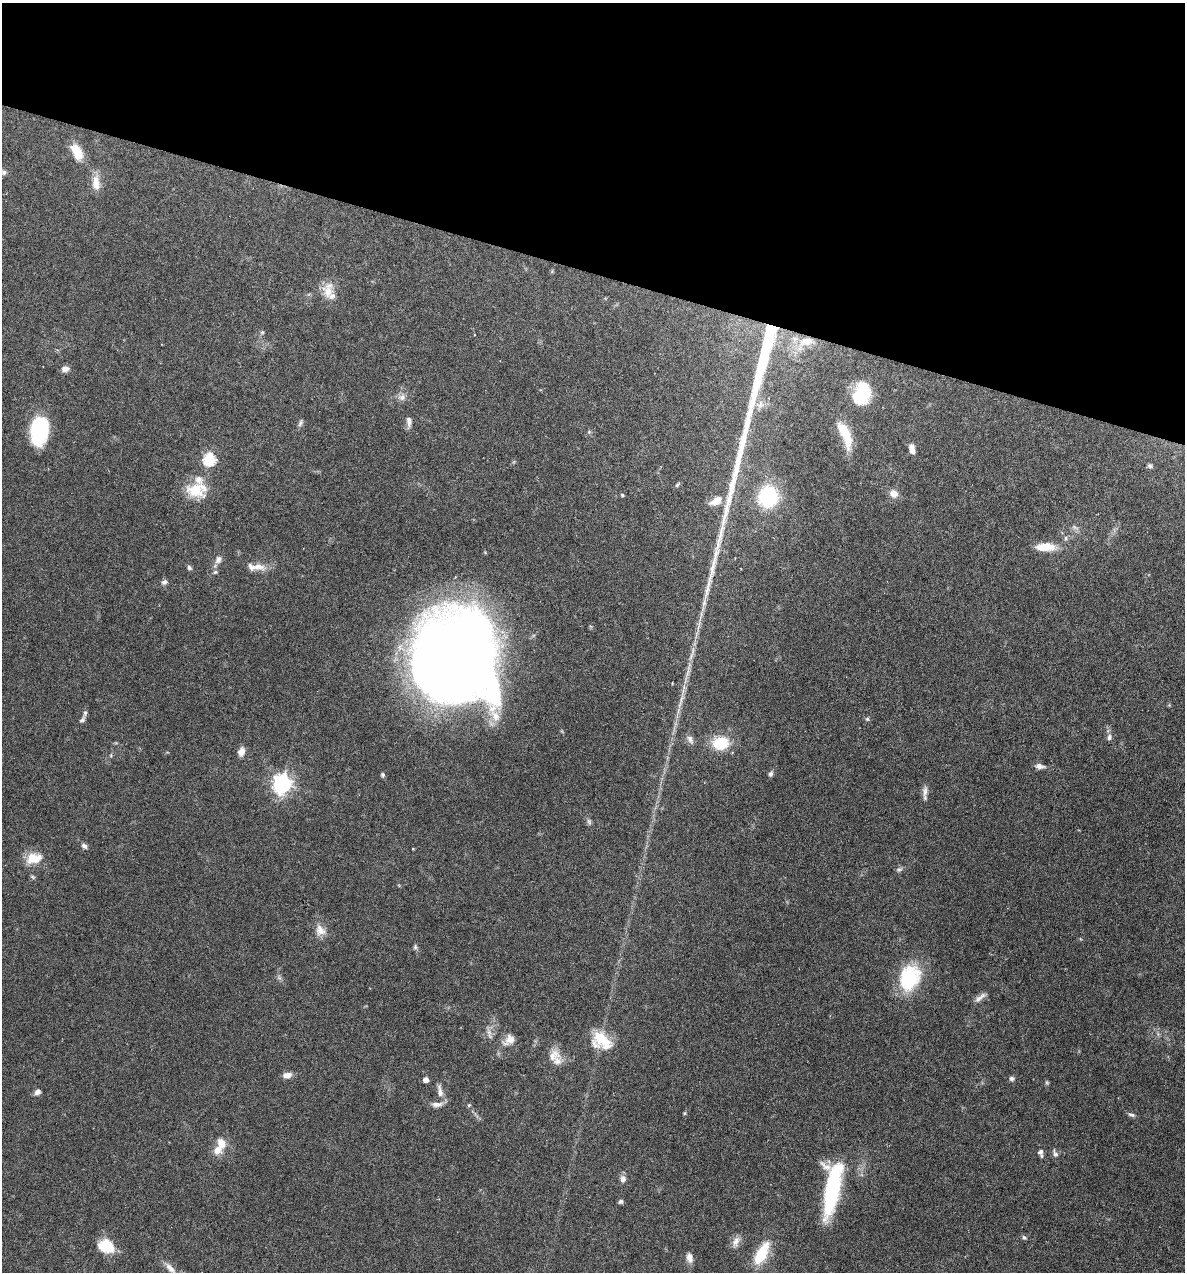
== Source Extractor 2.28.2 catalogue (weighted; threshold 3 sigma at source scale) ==
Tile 2 of 4 x 4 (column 2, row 1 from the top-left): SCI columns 1306-2488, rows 3810-5079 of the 5097 x 5080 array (HDU 1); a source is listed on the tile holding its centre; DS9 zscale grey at full resolution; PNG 1187 x 1274 px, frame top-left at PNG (2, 3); no overlay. Shown black and unused: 21% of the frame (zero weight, under 4 of 7 exposures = <1% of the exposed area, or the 3 px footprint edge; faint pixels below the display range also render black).
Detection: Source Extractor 2.28.2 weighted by HDU 2 'WHT'; one run over the whole footprint, this tile lists its part. Background 0.111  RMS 0.0036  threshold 0.0147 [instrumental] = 3 sigma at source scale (4.09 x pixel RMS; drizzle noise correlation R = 1.36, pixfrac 0.8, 0.05/0.05 arcsec/px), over >= 5 px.
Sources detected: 91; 1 long thin detection or spike segment (spike, bleed or trail) — not listed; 10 inside a brighter listed object's ellipse — not listed separately; the other 80 listed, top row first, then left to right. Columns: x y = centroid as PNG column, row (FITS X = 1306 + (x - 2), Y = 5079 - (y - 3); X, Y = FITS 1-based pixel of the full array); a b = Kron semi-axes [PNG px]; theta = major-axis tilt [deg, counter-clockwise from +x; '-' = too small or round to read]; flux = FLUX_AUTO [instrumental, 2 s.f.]
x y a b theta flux
77 152 19 10 -64 7
3 172 11 5 -44 1.1
96 183 21 10 -85 4
328 290 22 13 84 5.2
262 332 5 5 - 0.47
806 342 29 14 30 9
65 369 9 7 4 1.7
861 394 24 16 67 16
402 397 10 9 - 1.8
760 405 12 11 - 2.7
409 421 14 6 -87 1.7
300 423 11 5 68 0.85
39 430 26 14 85 36
589 432 5 5 - 0.46
845 434 33 10 -68 9.3
912 449 10 6 -77 2.4
209 459 6 6 - 35
1150 466 7 6 - 0.79
677 485 5 5 - 0.5
195 490 26 18 -20 9.1
893 493 11 9 -40 2.7
622 495 4 4 - 0.46
768 497 19 18 - 26
716 501 13 8 29 4.7
1075 527 11 5 -23 1
1065 538 7 6 - 0.78
1046 547 27 10 0 6.5
218 560 12 8 67 1.7
257 567 27 9 -12 3.5
189 568 6 5 - 0.8
215 572 6 5 - 0.58
164 582 8 6 23 1.1
455 656 70 64 -83 570
867 719 5 5 - 0.55
82 720 9 5 52 0.92
1109 737 8 6 64 1.1
690 739 13 7 -64 1.6
721 743 22 17 7 9.9
241 752 10 7 71 2.3
111 755 6 4 73 0.42
1039 766 12 7 -10 1.6
771 774 7 6 - 0.83
383 775 6 5 - 0.63
282 784 7 7 - 160
925 791 15 6 83 1.7
589 822 9 5 -64 0.83
84 846 9 5 -37 1
34 858 22 14 11 6.2
899 869 9 5 9 0.82
33 877 7 4 -32 0.51
320 930 15 12 -50 3.3
415 947 7 5 -89 0.66
909 978 32 23 71 22
980 997 19 6 37 1.7
489 1034 15 5 -77 1.5
1158 1034 6 5 - 0.7
509 1040 17 12 44 3.3
602 1040 26 14 -43 10
554 1055 19 15 29 4.4
287 1075 11 7 7 2.1
1012 1078 7 6 - 0.79
426 1080 4 4 - 2.2
1047 1082 6 5 - 0.5
440 1091 20 7 -81 2.5
37 1092 7 6 - 1.5
469 1105 5 4 - 0.4
685 1113 6 4 89 0.41
1131 1115 11 5 -22 0.89
221 1143 11 8 -67 3.9
1040 1152 7 6 - 0.86
1055 1154 11 6 -65 1
623 1179 8 7 - 1.7
832 1189 58 16 80 34
621 1201 5 5 - 0.81
1024 1238 7 5 -47 0.6
736 1242 17 8 66 2.3
106 1246 18 14 -25 9
762 1253 30 12 61 11
690 1258 13 8 -79 2
170 1268 19 7 -51 2.6
Isophote crosses this tile's border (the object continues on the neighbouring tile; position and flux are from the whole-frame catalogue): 2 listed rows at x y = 3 172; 170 1268